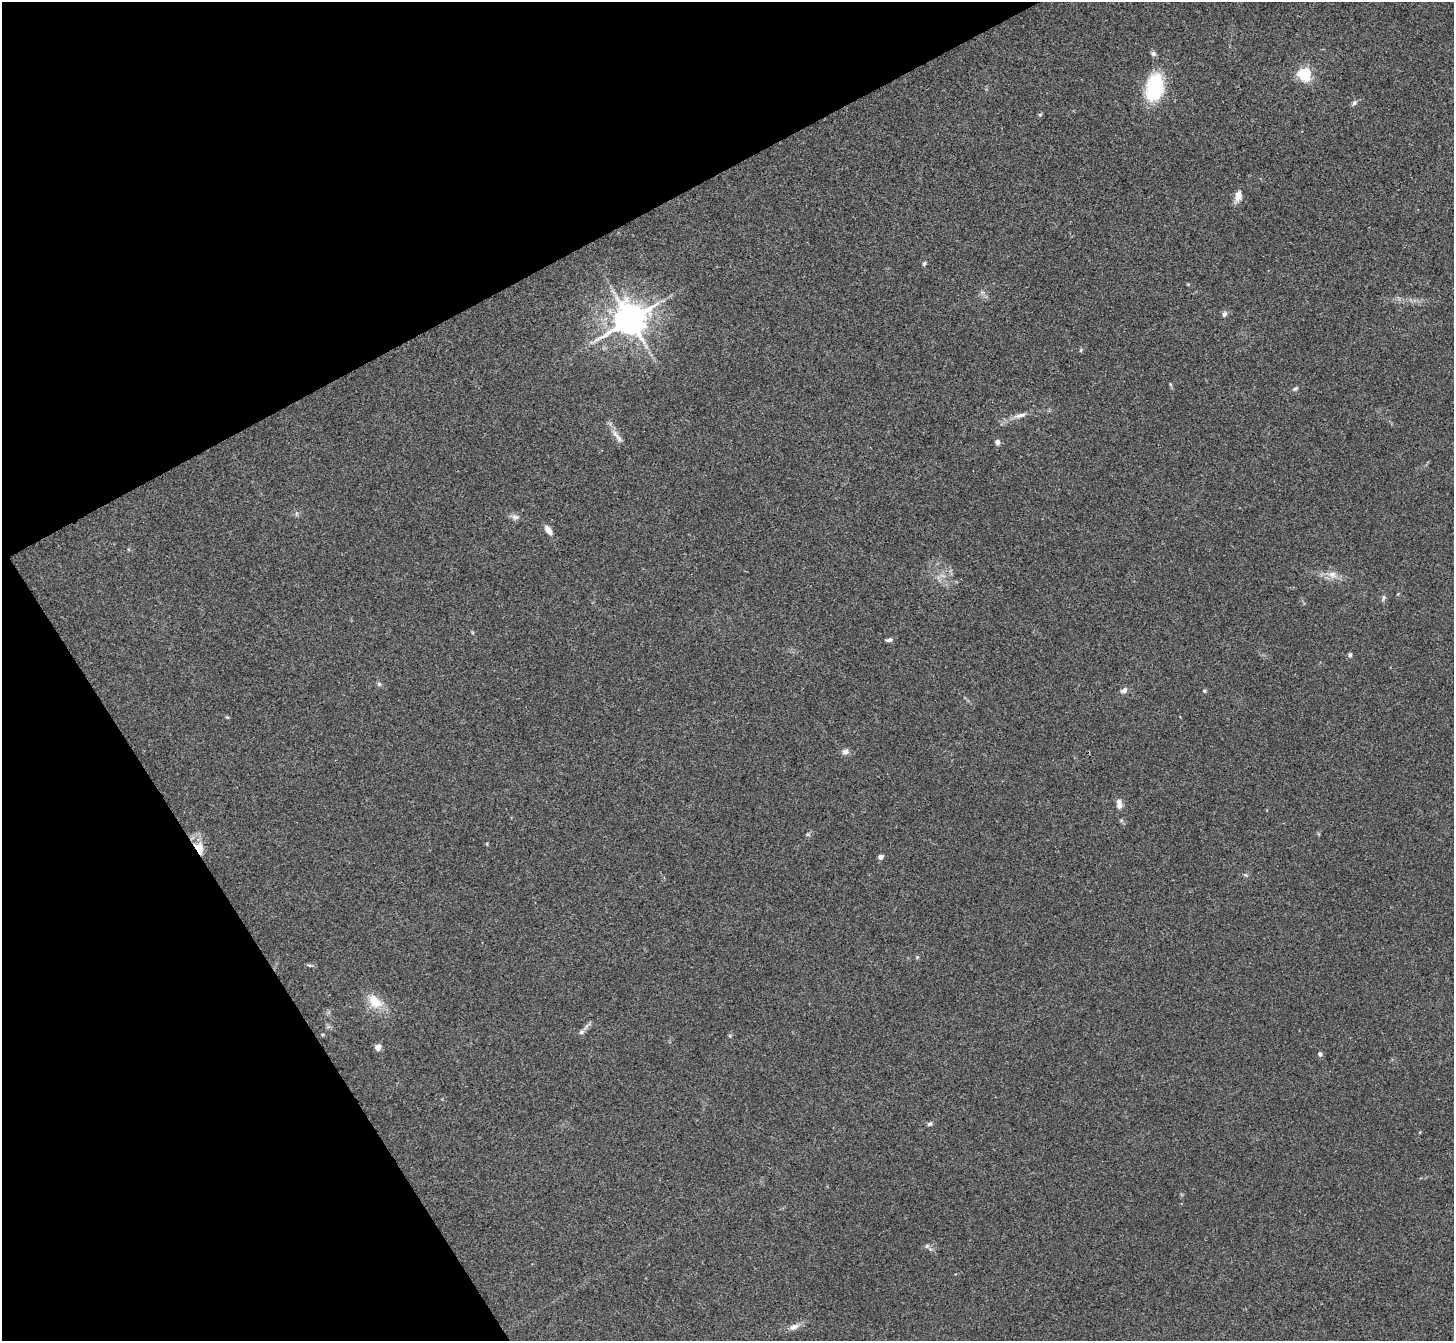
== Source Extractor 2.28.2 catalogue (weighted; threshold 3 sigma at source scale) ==
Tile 5 of 4 x 4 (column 1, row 2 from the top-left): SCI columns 3-1454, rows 2834-4172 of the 5810 x 5804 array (HDU 1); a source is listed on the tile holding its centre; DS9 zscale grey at full resolution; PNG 1456 x 1343 px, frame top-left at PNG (2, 2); no overlay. Shown black and unused: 25% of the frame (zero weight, under 3 of 4 exposures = <1% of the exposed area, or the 3 px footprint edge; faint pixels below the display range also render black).
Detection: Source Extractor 2.28.2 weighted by HDU 2 'WHT'; one run over the whole footprint, this tile lists its part. Background 0.0283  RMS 0.0047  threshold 0.0213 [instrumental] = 3 sigma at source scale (4.5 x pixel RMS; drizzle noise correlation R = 1.50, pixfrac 1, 0.05/0.05 arcsec/px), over >= 5 px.
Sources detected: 35; all 35 listed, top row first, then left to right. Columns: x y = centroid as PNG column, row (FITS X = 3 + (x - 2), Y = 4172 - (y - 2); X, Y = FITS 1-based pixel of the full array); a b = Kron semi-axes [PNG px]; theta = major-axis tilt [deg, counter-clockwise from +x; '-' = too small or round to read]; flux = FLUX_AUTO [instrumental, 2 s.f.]
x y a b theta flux
1153 54 8 6 -30 1.2
1305 74 5 5 - 80
1154 87 29 18 77 30
1354 103 7 6 - 1.1
1040 115 6 4 0 0.54
1238 196 14 8 75 3.4
924 263 6 4 68 0.66
1224 314 7 6 - 1.3
630 320 10 9 - 1000
1295 389 8 4 29 0.85
1020 415 17 6 14 2.7
617 436 24 6 -52 3.1
997 442 7 6 - 1.4
515 517 9 8 - 1.9
548 530 11 6 -56 3.2
1332 574 12 9 -13 3.4
1383 598 10 3 81 0.89
889 640 10 5 6 1.2
1350 655 6 5 - 0.77
379 684 6 6 - 0.89
1124 690 9 6 30 1.8
1204 691 5 4 - 0.59
845 752 9 7 4 1.9
1119 804 13 6 -85 2.6
199 848 17 11 -68 6.7
881 857 4 4 - 2.9
917 957 5 4 - 0.57
309 965 6 4 -18 0.67
375 1001 23 14 -46 8.5
581 1032 7 6 - 1.2
378 1047 4 4 - 5.8
1320 1054 6 5 - 1.1
930 1124 6 5 - 1.1
927 1246 6 6 - 0.89
794 1327 14 7 24 2.7
Overlapping masked pixels (flux is a lower limit): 1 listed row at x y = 199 848